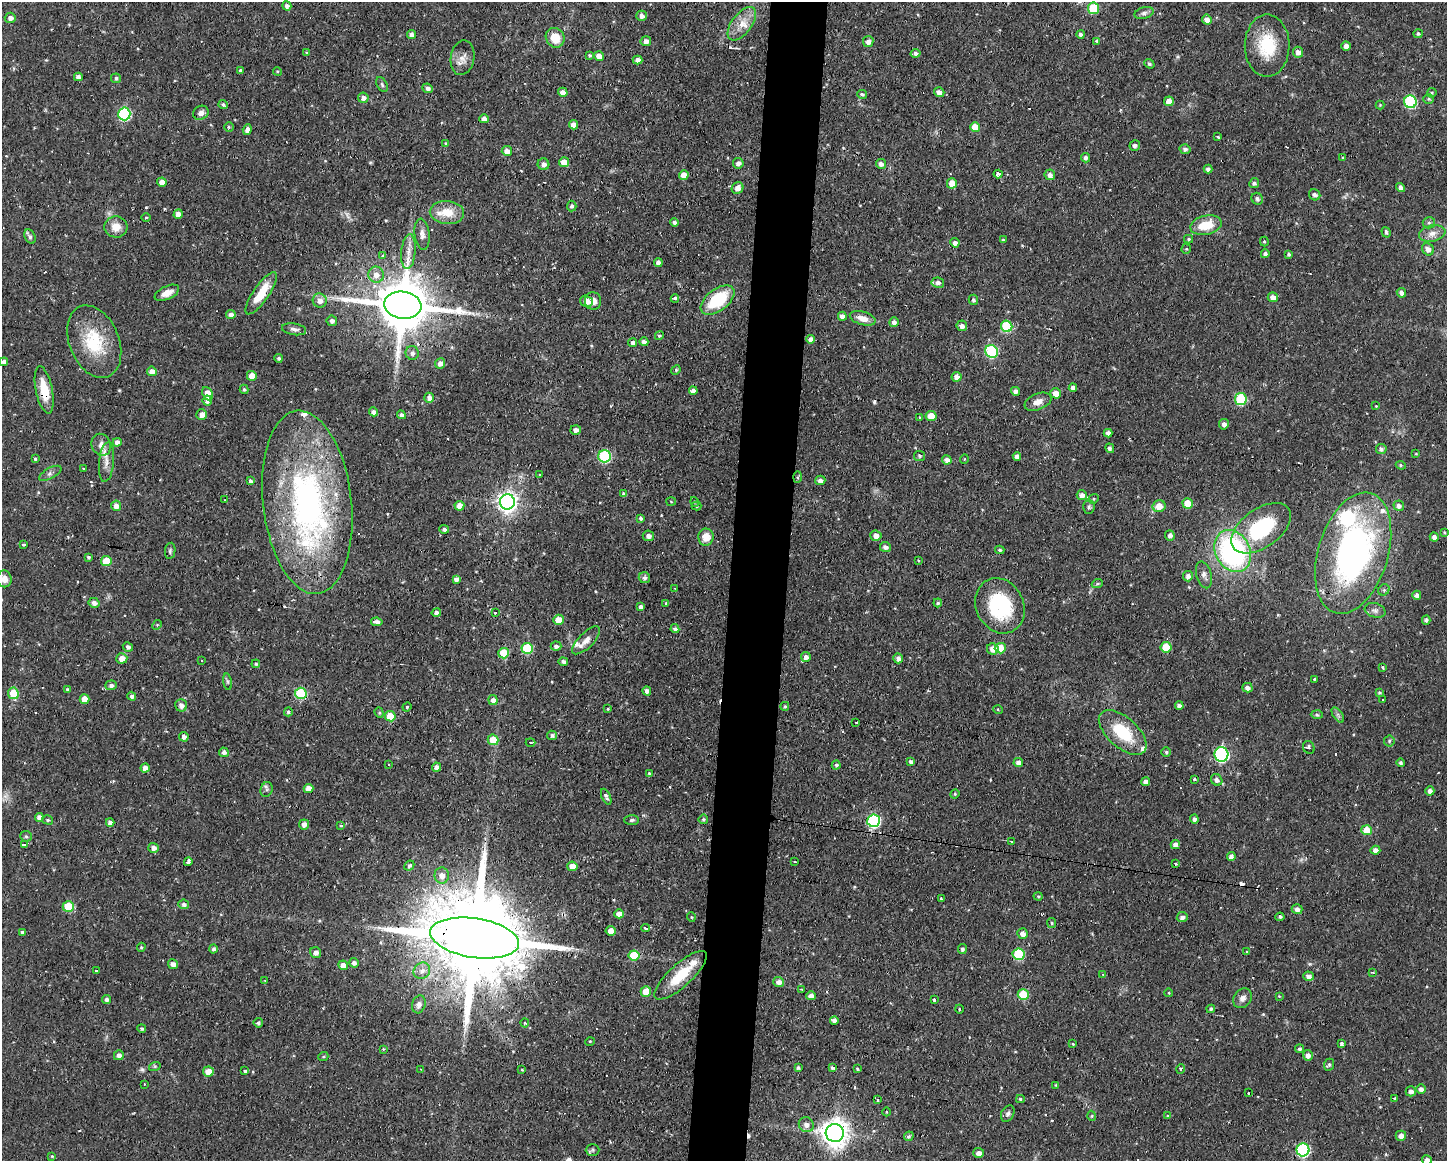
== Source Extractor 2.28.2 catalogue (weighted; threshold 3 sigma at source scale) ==
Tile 8 of 3 x 4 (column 2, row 3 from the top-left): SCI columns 1551-2995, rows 1160-2318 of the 4658 x 4636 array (HDU 1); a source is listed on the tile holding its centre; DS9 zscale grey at full resolution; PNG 1449 x 1163 px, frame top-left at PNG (2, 2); each listed source drawn as its Kron ellipse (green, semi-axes under 4 px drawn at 4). Shown black and unused: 4% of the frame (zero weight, under 2 of 3 exposures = <1% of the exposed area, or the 3 px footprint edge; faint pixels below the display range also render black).
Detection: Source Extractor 2.28.2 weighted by HDU 2 'WHT'; one run over the whole footprint, this tile lists its part. Background 0.108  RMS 0.0061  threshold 0.0276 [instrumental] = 3 sigma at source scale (4.5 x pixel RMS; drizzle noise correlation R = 1.50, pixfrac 1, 0.05/0.05 arcsec/px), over >= 5 px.
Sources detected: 431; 22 cosmic-ray / hot-pixel residue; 1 long thin detection or spike segment (spike, bleed or trail) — neither listed nor drawn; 10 inside a brighter listed object's ellipse — not listed separately; the other 398 listed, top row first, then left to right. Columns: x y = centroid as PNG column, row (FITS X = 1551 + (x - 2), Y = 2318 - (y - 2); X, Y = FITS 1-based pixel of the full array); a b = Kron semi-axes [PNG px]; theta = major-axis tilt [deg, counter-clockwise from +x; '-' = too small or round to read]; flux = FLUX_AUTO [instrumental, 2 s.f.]
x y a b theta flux
287 6 5 4 - 2
1093 8 6 5 - 27
1144 13 10 6 16 2.1
642 16 5 5 - 2.6
10 18 5 5 - 2.6
1207 20 5 4 - 3.5
742 24 19 10 53 8.4
1081 34 4 4 - 1.6
1418 34 4 4 - 1.2
412 35 4 4 - 2.5
555 38 10 9 - 11
646 41 5 5 - 3.1
868 41 5 5 - 3.2
1097 41 3 3 - 1.2
1267 46 31 22 90 27
1346 46 4 4 - 3
1298 52 5 5 - 2.9
307 53 4 3 - 0.84
916 53 5 4 - 1.9
589 55 4 4 - 1
599 56 5 4 - 4.4
463 58 17 11 80 5.5
638 60 5 4 - 3
1149 64 5 4 - 1.2
240 70 3 3 - 1.1
277 71 4 3 - 0.6
78 77 4 4 - 2.8
116 78 5 5 - 1.4
382 85 8 5 -63 1.2
428 88 5 4 - 2.4
563 92 5 4 - 3.3
939 92 5 4 - 2.7
1432 93 5 4 - 0.83
862 94 5 4 - 1.1
363 98 5 5 - 2.9
1429 99 5 5 - 0.95
1169 101 5 5 - 6
1410 102 6 6 - 58
223 104 4 3 - 1.2
1380 105 4 4 - 0.53
201 113 8 6 27 3.3
124 114 6 6 - 72
484 119 5 4 - 2.6
573 125 5 4 - 3.7
229 127 4 4 - 0.91
975 127 5 5 - 9.5
247 130 5 4 - 3
1218 136 3 3 - 1.4
446 143 4 4 - 0.92
1135 146 5 5 - 1.8
1185 149 5 5 - 1.8
507 151 5 5 - 4.3
1085 158 5 4 - 1.9
1343 158 4 3 - 0.78
564 162 5 5 - 6.7
738 163 5 5 - 2.8
543 164 6 6 - 2.6
881 164 5 5 - 2.4
1208 169 4 4 - 2
998 174 4 4 - 9.4
684 175 5 5 - 7.1
1050 175 5 5 - 2.7
162 182 4 4 - 3.6
952 183 5 5 - 6.6
1254 183 5 4 - 1.5
1400 187 5 4 - 2.8
738 188 6 5 - 3.9
1315 195 6 5 - 2
1257 199 6 5 - 1.6
572 206 5 5 - 1.3
447 212 17 11 -5 12
178 214 5 4 - 3
146 217 4 3 - 0.57
675 222 4 4 - 1.6
1429 223 6 5 - 1.3
1206 225 16 9 13 15
116 227 11 10 - 7.3
1386 232 5 4 - 1.1
1432 233 13 8 12 4.3
422 234 16 7 -83 3.4
30 237 8 5 -64 1.6
1189 239 4 4 - 0.72
1003 240 4 4 - 0.78
1264 241 5 4 - 0.75
955 243 4 4 - 2.4
1186 249 5 5 - 0.79
1428 249 6 5 - 3.3
408 252 17 7 85 5.2
1265 254 4 4 - 2.4
1289 254 4 3 - 1.1
383 256 4 4 - 0.95
658 263 4 4 - 3.2
376 275 8 7 - 5
938 283 6 5 - 2
167 293 13 6 25 5
261 293 25 8 56 14
1401 293 5 4 - 2.5
1273 297 5 5 - 3.2
675 299 4 3 - 6.8
717 300 19 10 38 31
973 300 5 4 - 1.5
320 301 7 7 - 4
586 301 6 5 - 5.1
593 301 9 8 - 4.7
403 305 19 13 -8 4000
231 314 4 4 - 2.9
842 316 4 4 - 2.9
863 318 13 6 -16 5.8
332 321 5 5 - 2.2
894 322 5 4 - 2.4
962 326 5 5 - 2.8
1007 326 6 5 - 29
294 329 12 5 -9 2.2
659 336 4 4 - 1
811 339 4 4 - 2.9
94 342 38 25 -68 31
644 342 4 4 - 2.6
633 343 4 4 - 2.4
991 351 7 6 - 53
412 353 7 6 - 2.3
279 358 4 4 - 1.4
4 362 4 4 - 2.2
440 363 5 5 - 2.7
676 370 5 4 - 0.85
152 371 5 4 - 4.2
252 376 5 5 - 6.7
956 377 5 5 - 3.7
1073 388 4 4 - 2.5
244 389 5 4 - 1.1
44 390 24 8 -78 14
693 391 4 4 - 2.7
1015 391 5 4 - 2.3
1056 393 5 5 - 4.6
208 394 7 5 -64 7.9
429 398 5 4 - 2.7
1241 399 6 6 - 42
207 400 5 4 - 2.4
1038 402 14 8 22 4.8
1376 406 2 2 - 0.37
373 412 4 4 - 2.5
202 414 5 5 - 3.3
401 415 4 4 - 1.8
931 416 5 5 - 8.4
919 417 3 2 - 0.47
1224 424 5 5 - 2.2
576 430 5 4 - 2.6
1108 433 4 4 - 2.9
117 442 4 4 - 2.8
101 445 11 9 -66 3.9
1110 448 5 4 - 1.9
1381 449 5 5 - 1.9
1416 454 4 2 - 0.46
605 456 6 6 - 49
920 456 5 5 - 0.98
1017 456 4 4 - 2.9
35 459 4 4 - 1
964 459 5 3 - 0.45
947 460 5 4 - 2.5
106 462 20 7 84 5
1401 465 5 4 - 0.8
83 469 3 3 - 0.87
50 473 12 5 29 2
540 475 4 4 - 0.62
797 477 6 4 88 0.74
820 480 5 5 - 2.3
250 481 4 3 - 1.5
624 494 4 4 - 1.6
1082 495 5 5 - 3.4
1094 499 5 4 - 0.83
225 500 3 2 - 0.38
307 502 92 44 -83 200
507 502 7 7 - 340
671 502 5 3 - 0.59
695 502 5 3 - 0.64
1188 503 5 5 - 11
116 506 5 5 - 3.9
459 506 5 5 - 5.5
696 506 5 4 - 0.72
1159 506 6 6 - 6.4
1399 506 5 5 - 2.2
1089 507 7 5 88 1.4
641 518 4 4 - 1.2
1261 528 34 19 35 48
444 529 5 4 - 1.5
1444 532 3 3 - 0.64
1170 535 5 5 - 2.3
648 536 6 5 - 2.7
876 536 5 5 - 3.2
706 537 8 7 - 7.5
1434 537 4 4 - 2.4
23 544 3 3 - 1.5
885 547 5 5 - 2.5
1000 550 5 3 - 1.1
170 551 8 5 81 1.3
1233 551 22 17 -62 120
1353 553 63 35 73 190
88 557 4 3 - 1.1
918 560 4 3 - 0.49
106 561 5 5 - 12
1204 575 14 7 -75 3.1
1188 576 5 5 - 2.7
644 578 6 5 - 1.9
4 579 8 7 - 3.9
456 579 4 4 - 2.4
1097 584 6 3 19 0.81
675 588 3 2 - 0.55
1384 590 6 5 - 1.3
1417 595 4 4 - 2.4
94 603 5 5 - 2.6
666 603 4 3 - 0.85
938 603 4 4 - 1
1000 606 28 24 -63 47
641 607 4 4 - 2.4
1375 610 10 7 -18 2.4
495 612 3 3 - 0.97
436 613 5 4 - 2.3
558 620 5 5 - 7.4
1426 620 4 4 - 1.3
377 622 6 4 -9 2.9
157 625 5 4 - 0.67
675 629 4 4 - 2.3
586 640 18 7 46 5.2
556 646 5 5 - 2.1
128 647 5 4 - 1.7
1166 647 5 5 - 16
527 648 5 5 - 31
1000 648 5 5 - 12
993 649 6 5 - 4.4
503 653 5 5 - 15
806 657 5 5 - 2.7
122 658 5 5 - 5.2
898 658 5 5 - 2.9
202 661 3 2 - 0.89
563 662 4 4 - 1.9
256 664 4 4 - 0.88
1383 667 4 4 - 0.78
1314 679 3 3 - 6.2
227 682 8 4 -81 1.1
111 685 5 5 - 2
1247 688 5 4 - 2.4
67 689 4 3 - 1
647 691 4 4 - 2.4
13 693 6 5 - 17
301 693 6 5 - 37
1379 693 4 4 - 0.94
132 696 4 4 - 1.7
84 699 5 5 - 6.6
1383 699 3 3 - 0.81
493 700 5 4 - 2.9
181 705 6 6 - 2.9
785 706 4 4 - 0.95
1179 706 4 4 - 2.1
407 707 5 4 - 0.72
608 709 4 3 - 0.63
998 710 5 3 - 0.55
288 712 4 4 - 1.4
379 713 5 4 - 0.8
1317 715 6 4 -2 0.89
1338 715 9 4 -54 1.5
390 716 5 5 - 12
856 722 3 2 - 0.77
1123 732 29 15 -42 26
552 735 5 4 - 1.5
184 737 5 4 - 2.6
493 740 5 5 - 10
1389 741 5 5 - 0.92
530 742 5 2 - 0.55
1309 747 6 5 - 1.5
224 752 5 4 - 2.4
1166 752 5 5 - 1
1221 754 7 7 - 100
911 762 4 4 - 1.6
1018 762 5 4 - 2.8
1401 763 4 4 - 1.5
388 764 3 3 - 1.3
836 765 4 4 - 1.3
437 767 4 4 - 3.1
145 768 4 4 - 3.6
649 774 4 3 - 0.88
1194 779 4 3 - 0.63
1217 780 6 5 - 2.2
1146 782 4 4 - 2.6
308 788 5 4 - 4.4
267 790 7 6 - 1.4
1430 791 4 4 - 2.3
955 794 5 4 - 0.83
606 797 8 4 -65 1.8
39 817 4 4 - 3.2
703 819 5 5 - 0.94
1194 819 4 4 - 1.7
48 820 5 4 - 1.1
632 820 7 5 3 1.2
874 821 6 6 - 67
110 822 4 4 - 2.7
304 824 5 5 - 3.1
341 825 4 3 - 0.97
1367 830 5 5 - 12
26 836 6 5 - 1.1
1012 842 4 2 - 0.97
24 844 3 3 - 4.1
1175 845 4 4 - 3.3
153 848 5 5 - 3
1375 850 5 4 - 3.1
1231 857 4 4 - 2.9
188 862 4 3 - 1.8
795 862 3 2 - 0.53
1175 864 3 2 - 0.79
409 866 5 4 - 1.4
572 866 5 4 - 6
442 875 8 7 - 4.5
1038 896 4 4 - 0.69
941 898 3 2 - 0.66
184 904 5 5 - 1.7
68 906 6 5 - 19
1297 909 5 5 - 2.7
619 914 5 4 - 4.8
691 917 5 3 - 0.5
1182 917 5 5 - 2.3
1280 917 4 4 - 1.2
1052 923 5 4 - 0.97
646 928 4 2 - 1.7
611 931 5 4 - 5.3
22 932 4 4 - 1.1
1022 934 5 5 - 3.1
475 938 45 19 -9 16000
141 947 4 4 - 0.79
214 949 4 4 - 1.6
962 949 5 4 - 1.6
1246 952 4 2 - 0.54
316 953 6 5 - 2.9
1018 954 6 5 - 33
634 955 5 5 - 20
354 963 5 4 - 2
173 964 5 4 - 3.5
343 965 5 5 - 5.1
96 971 3 2 - 0.9
422 971 9 7 42 3.5
1373 972 3 2 - 0.67
1103 974 3 3 - 0.61
681 975 34 11 42 20
1309 976 5 4 - 2.4
265 980 3 2 - 0.45
779 982 5 5 - 3.6
801 989 3 2 - 0.45
646 992 5 5 - 10
1169 993 4 3 - 0.51
1023 994 5 5 - 16
811 996 5 4 - 2.9
1279 996 4 4 - 0.49
1243 998 11 8 50 3.5
106 1000 4 4 - 1.9
934 1000 3 3 - 0.92
419 1004 9 6 73 2.6
959 1009 4 3 - 0.5
1211 1009 4 3 - 1.3
834 1020 4 3 - 2.1
258 1023 5 4 - 0.88
525 1023 4 4 - 0.77
142 1029 4 4 - 1.3
590 1041 5 3 - 0.51
1073 1044 4 3 - 0.55
1342 1044 4 3 - 2.1
383 1049 3 3 - 0.52
1299 1049 4 4 - 1.5
119 1055 5 5 - 2.4
1308 1055 5 5 - 3.1
323 1057 5 3 - 0.69
1329 1065 6 5 - 1.2
155 1066 6 4 18 0.78
798 1068 4 3 - 1.2
832 1068 4 3 - 1.5
857 1068 3 2 - 0.6
421 1069 3 3 - 0.53
1180 1069 5 3 - 0.63
522 1070 4 3 - 0.48
208 1071 5 5 - 6.8
245 1071 4 3 - 0.96
144 1084 2 2 - 0.55
1056 1085 4 3 - 0.55
1421 1089 5 5 - 2.6
1411 1091 5 5 - 2.6
1248 1093 3 2 - 0.53
1020 1099 4 4 - 0.92
1395 1099 3 3 - 1.3
878 1100 3 3 - 3
886 1112 4 3 - 0.55
1008 1114 9 6 61 2
1092 1116 5 3 - 0.62
1168 1116 4 4 - 0.64
806 1125 8 7 - 3.5
835 1133 9 9 - 730
909 1136 5 4 - 1.2
1401 1136 5 5 - 3.3
593 1150 7 6 - 1.4
1303 1150 6 6 - 74
979 1153 5 5 - 2.7
52 1156 3 3 - 0.53
1427 1160 5 4 - 3.3
Overlapping masked pixels (flux is a lower limit): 5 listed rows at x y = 178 214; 44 390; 1353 553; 301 693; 475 938
Isophote crosses this tile's border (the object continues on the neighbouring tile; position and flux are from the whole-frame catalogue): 2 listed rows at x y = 4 579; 1427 1160